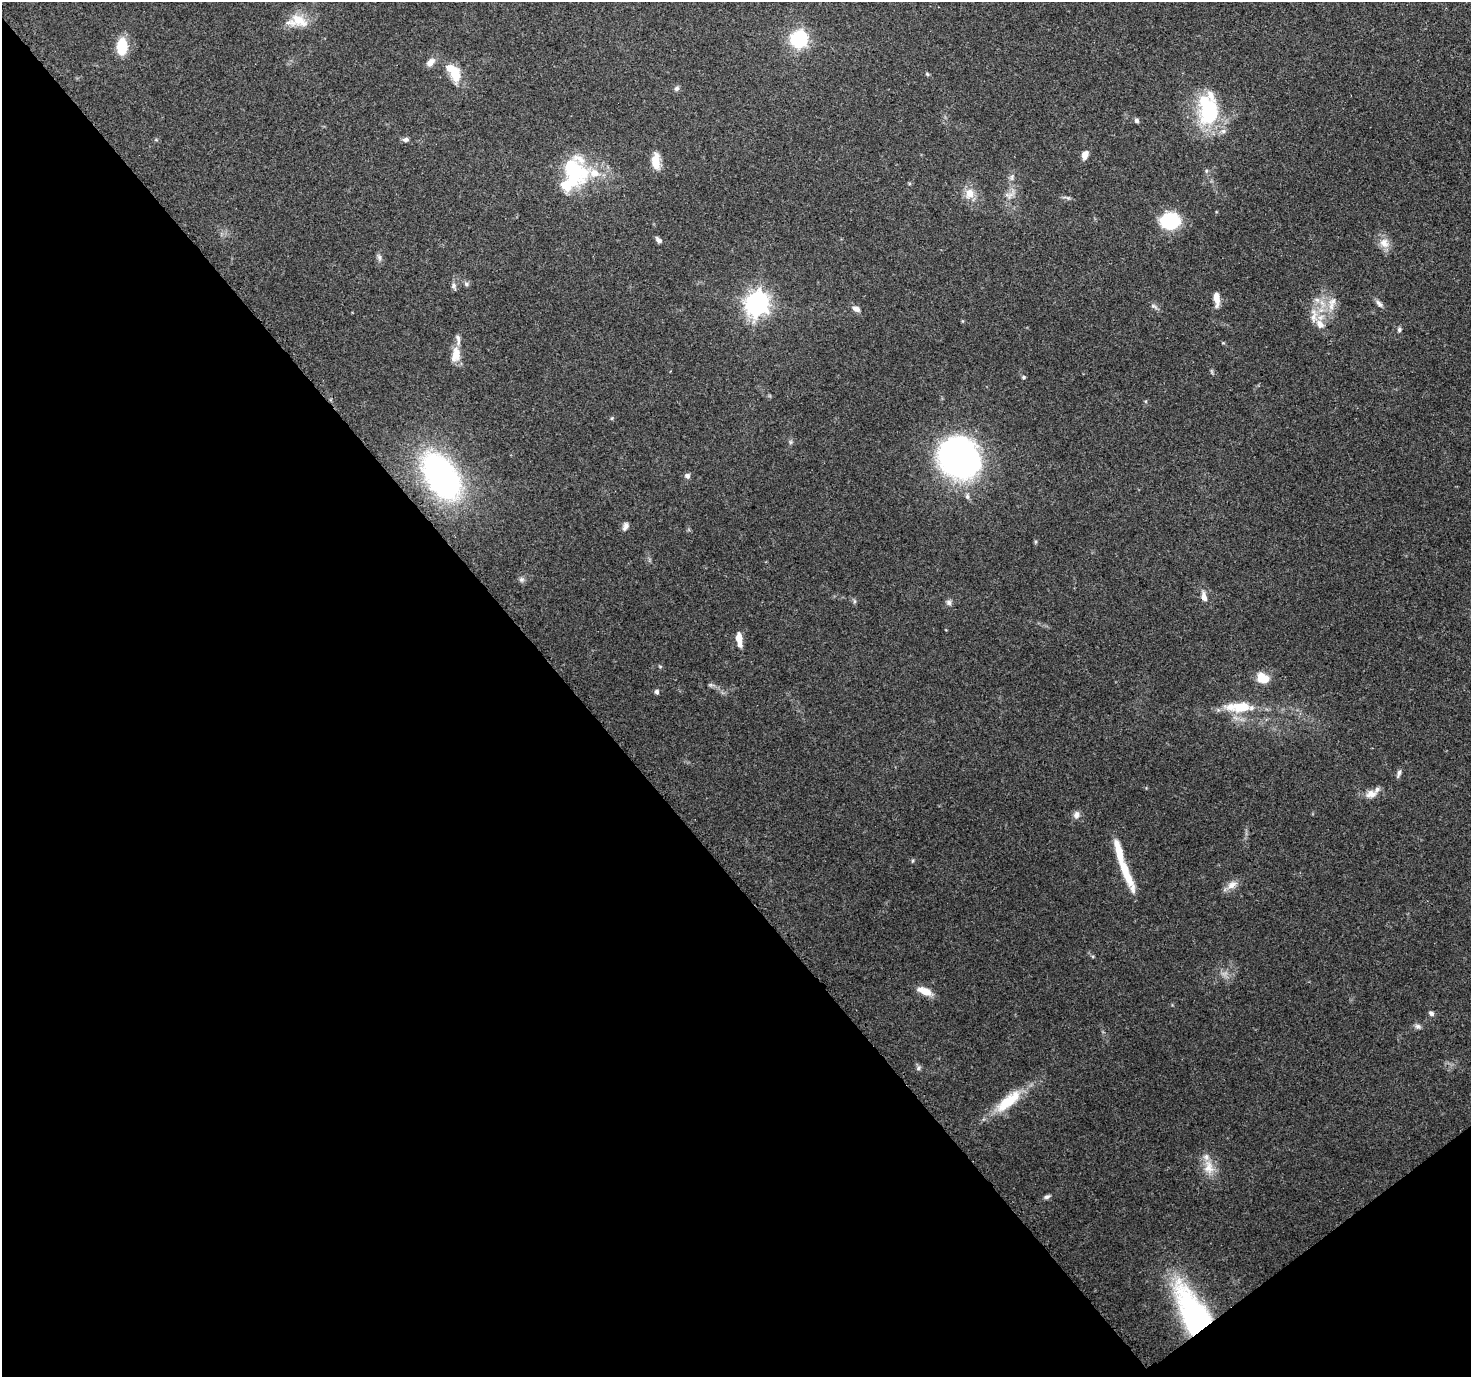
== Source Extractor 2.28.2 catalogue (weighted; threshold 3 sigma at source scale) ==
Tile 14 of 4 x 4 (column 2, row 4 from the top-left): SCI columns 1588-3056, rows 254-1628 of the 6116 x 6065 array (HDU 1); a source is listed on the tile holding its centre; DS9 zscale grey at full resolution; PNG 1473 x 1379 px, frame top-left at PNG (2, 2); no overlay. Shown black and unused: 41% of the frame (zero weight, under 3 of 4 exposures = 9% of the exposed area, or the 3 px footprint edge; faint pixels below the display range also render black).
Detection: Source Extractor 2.28.2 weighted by HDU 2 'WHT'; one run over the whole footprint, this tile lists its part. Background 0.151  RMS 0.0043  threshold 0.0194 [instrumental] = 3 sigma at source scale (4.5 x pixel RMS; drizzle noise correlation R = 1.50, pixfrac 1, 0.0396/0.0396 arcsec/px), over >= 5 px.
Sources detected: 73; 3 inside a brighter object's white glare — not listed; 11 inside a brighter listed object's ellipse — not listed separately; the other 59 listed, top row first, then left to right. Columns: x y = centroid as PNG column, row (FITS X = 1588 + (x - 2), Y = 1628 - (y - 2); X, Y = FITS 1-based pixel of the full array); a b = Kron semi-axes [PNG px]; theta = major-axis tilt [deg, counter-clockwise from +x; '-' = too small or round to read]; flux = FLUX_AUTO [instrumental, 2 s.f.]
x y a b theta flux
297 21 28 15 -3 8.8
799 39 7 7 - 120
122 46 14 8 88 16
430 62 11 7 46 2.9
455 74 16 12 -84 7.8
927 74 6 4 -46 0.54
677 88 7 6 - 1
1210 112 30 17 -73 43
1137 120 6 5 - 0.98
406 140 8 5 6 1.2
1085 155 10 7 72 2.7
656 162 18 8 -88 6.4
1206 171 6 3 72 0.55
574 175 31 22 69 37
1012 177 7 4 89 0.92
970 193 15 12 84 4.9
1010 195 12 4 55 1.8
1170 221 15 14 - 31
659 240 8 5 -44 1.4
1384 243 14 12 -57 4.2
380 257 9 4 -89 1.2
466 284 7 5 -24 0.94
454 285 7 7 - 1.2
1216 298 15 6 -84 4.2
1317 300 7 6 - 1.6
1332 301 12 8 26 3.5
757 303 9 8 - 290
1379 304 11 6 -45 1.5
1154 306 11 4 -31 1.2
856 309 10 7 -28 1.9
1320 324 14 10 -58 4.3
1399 330 6 5 - 0.89
456 354 18 10 84 5.9
1024 377 5 4 - 0.58
959 457 46 38 -69 100
441 476 35 20 -56 140
687 476 7 6 - 1.2
626 526 10 5 60 1.7
522 580 7 7 - 1.2
1204 597 13 6 -78 2.5
854 601 6 4 -72 0.65
949 602 8 7 - 1.3
739 638 10 6 -86 4.4
1263 678 14 11 -22 7.1
657 692 6 5 - 1
1242 707 24 12 5 13
1399 773 11 5 72 1.3
1371 794 15 10 12 3.7
1076 815 10 8 73 1.9
1119 852 64 8 -72 11
1232 885 15 9 28 3.2
925 991 15 7 -24 6.4
1431 1013 7 5 -33 1.1
1418 1026 9 6 -10 1.3
918 1068 6 5 - 0.92
1008 1101 42 14 40 15
1209 1167 20 13 -88 6.6
1047 1197 8 5 18 1.1
1196 1316 49 20 -60 110
Overlapping masked pixels (flux is a lower limit): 1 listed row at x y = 1196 1316